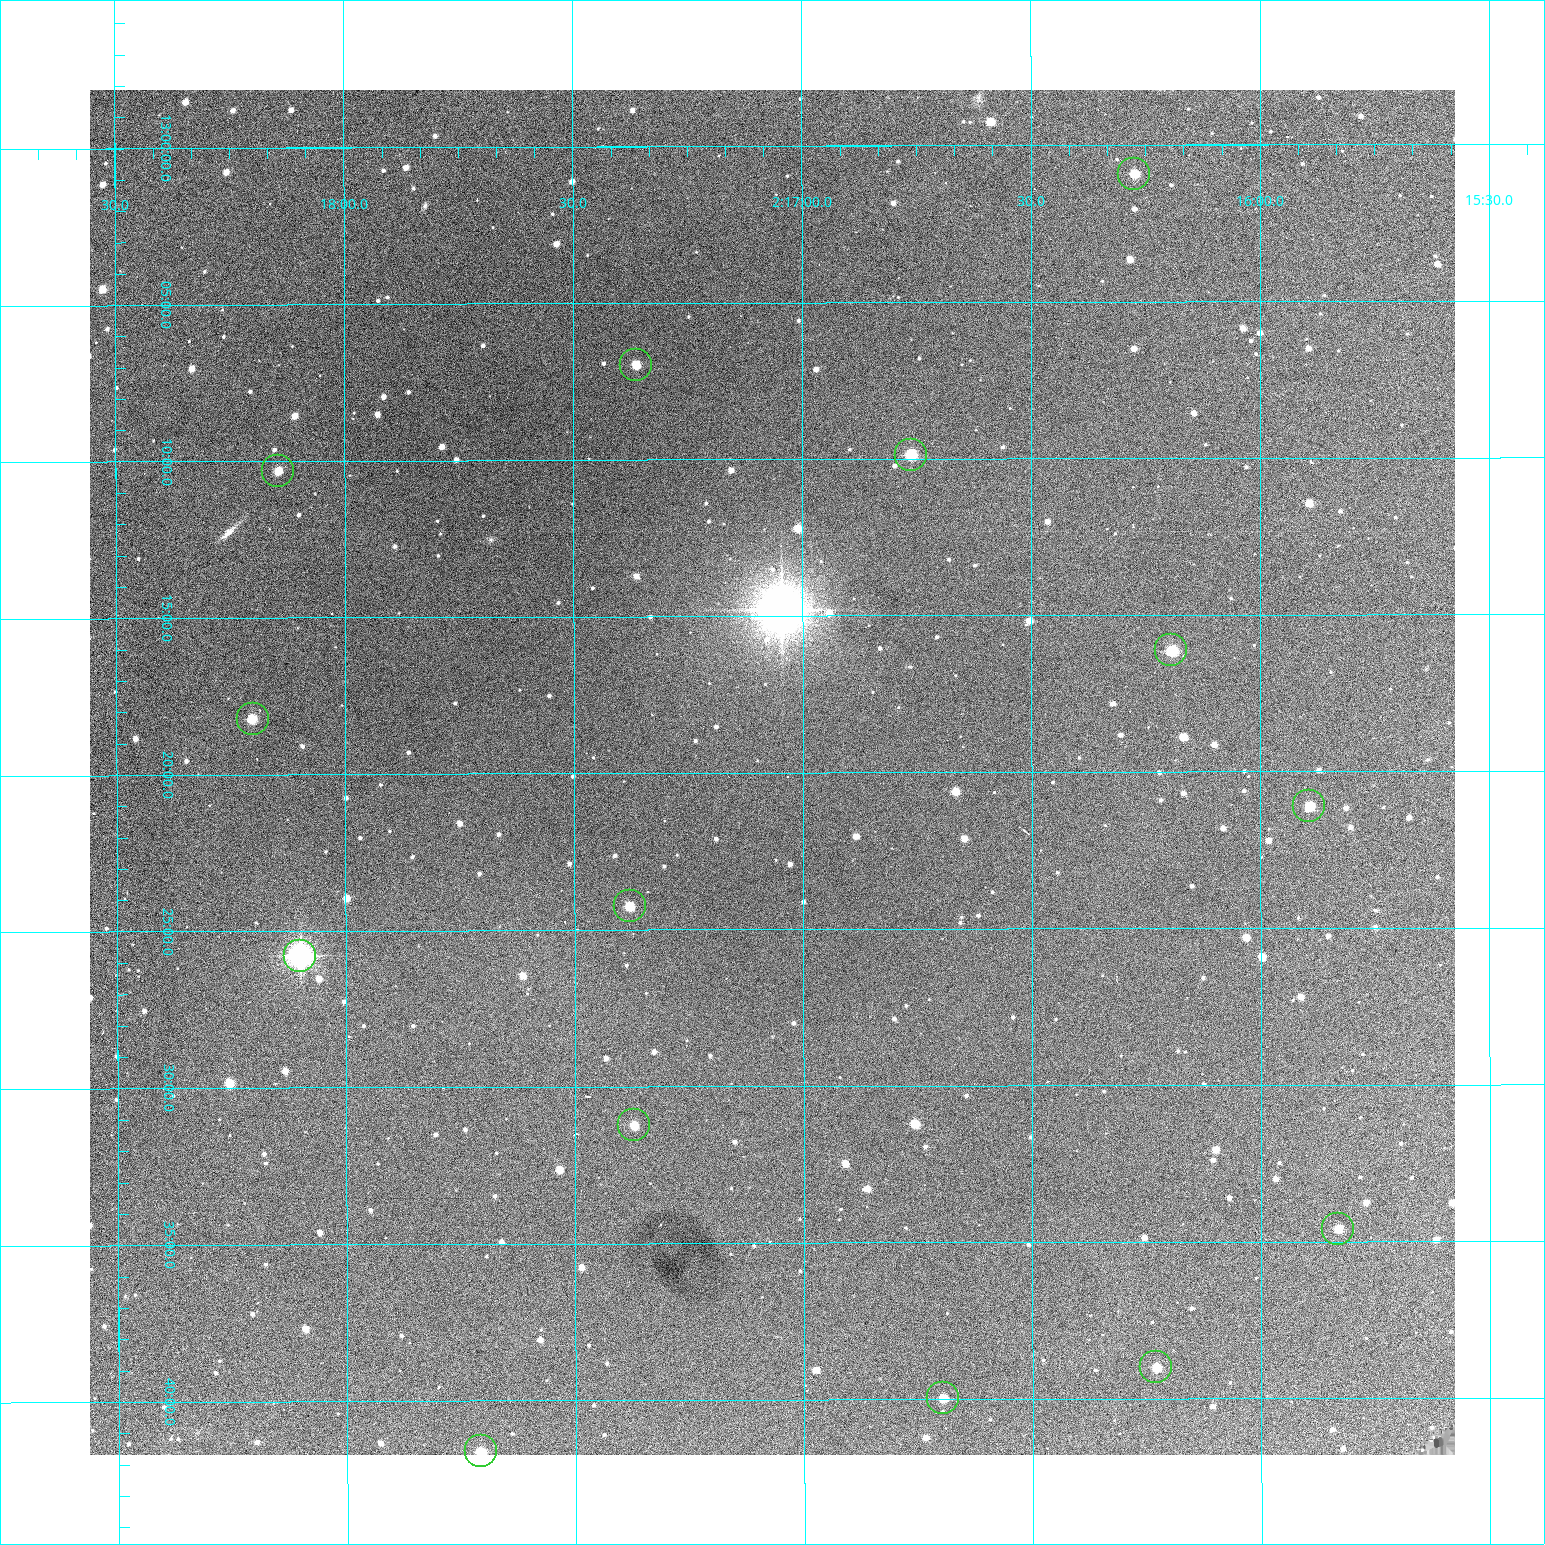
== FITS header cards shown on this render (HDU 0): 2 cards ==
NAXIS1  =                 1365 /fastest changing axis
NAXIS2  =                 1365 /next to fastest changing axis

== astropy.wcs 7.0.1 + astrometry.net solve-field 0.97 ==
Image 1365 x 1365 px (HDU 0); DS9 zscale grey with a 90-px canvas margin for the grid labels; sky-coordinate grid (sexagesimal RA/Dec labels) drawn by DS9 from the SOLVED WCS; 14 Tycho-2 reference stars matched to detected sources circled (green)
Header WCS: RA---TAN-SIP/DEC--TAN-SIP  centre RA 02:17:04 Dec +13:20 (34.27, +13.33 deg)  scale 1.91 arcsec/px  FOV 43.5' x 43.5'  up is -180 deg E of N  parity flipped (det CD > 0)
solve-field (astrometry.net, Tycho-2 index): VERIFIED the header's WCS against the Tycho-2 star catalogue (verified at 3 index scales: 8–14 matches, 0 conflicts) and refined it, rather than solving blind
Solved WCS: RA---TAN-SIP/DEC--TAN-SIP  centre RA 02:17:04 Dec +13:20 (34.27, +13.33 deg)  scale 1.91 arcsec/px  FOV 43.5' x 43.6'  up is -180 deg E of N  parity flipped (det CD > 0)
The solver's refit moves the header's centre by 0.18 arcsec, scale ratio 1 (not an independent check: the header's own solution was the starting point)
Tycho-2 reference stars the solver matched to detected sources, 14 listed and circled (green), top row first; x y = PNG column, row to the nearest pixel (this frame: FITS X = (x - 90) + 1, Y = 1365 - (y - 90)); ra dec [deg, ICRS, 3 dp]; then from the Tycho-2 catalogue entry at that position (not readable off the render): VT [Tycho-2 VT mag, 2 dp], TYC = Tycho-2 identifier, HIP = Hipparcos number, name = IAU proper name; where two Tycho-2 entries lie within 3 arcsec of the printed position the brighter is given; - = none
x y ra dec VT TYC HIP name
1134 174 34.068 +13.016 12.11 637-923-1 - -
636 365 34.341 +13.116 11.78 637-767-1 - -
911 455 34.191 +13.165 10.78 637-980-1 - -
278 471 34.536 +13.172 12.67 637-944-1 - -
1171 650 34.049 +13.269 11.22 637-820-1 - -
253 719 34.551 +13.304 11.62 637-695-1 - -
1309 806 33.973 +13.352 11.91 637-1253-1 - -
630 906 34.345 +13.404 11.61 637-1245-1 - -
300 956 34.525 +13.430 7.86 637-948-1 10730 -
634 1125 34.343 +13.520 12.11 637-855-1 - -
1338 1229 33.958 +13.576 11.96 637-1126-1 - -
1156 1367 34.057 +13.650 11.94 637-667-1 - -
943 1398 34.174 +13.666 12.36 637-601-1 - -
481 1451 34.427 +13.694 11.59 637-1123-1 - -